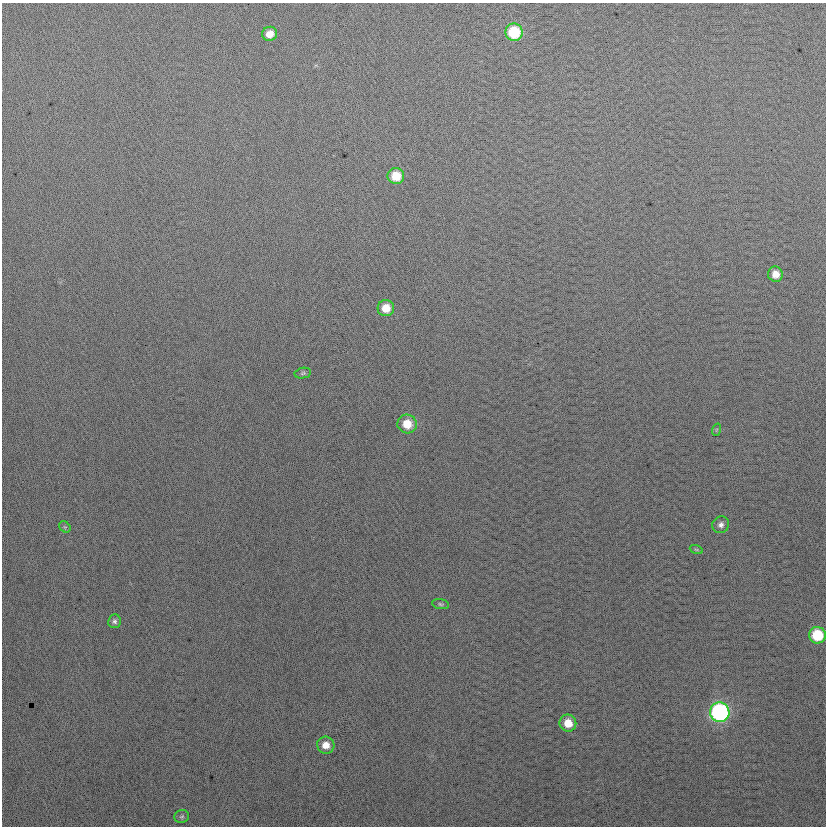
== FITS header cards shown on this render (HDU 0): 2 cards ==
NAXIS1  =                  824
NAXIS2  =                  824

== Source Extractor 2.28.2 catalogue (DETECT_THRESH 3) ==
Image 824 x 824 px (HDU 0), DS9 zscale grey, 1 PNG px = 1 image px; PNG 828 x 828 px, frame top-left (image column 1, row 824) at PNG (2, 3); each listed source drawn as its Kron ellipse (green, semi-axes under 4 px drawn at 4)
Background 18.3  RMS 14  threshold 41.3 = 3 sigma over >= 5 px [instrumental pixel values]
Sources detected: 18; all 18 listed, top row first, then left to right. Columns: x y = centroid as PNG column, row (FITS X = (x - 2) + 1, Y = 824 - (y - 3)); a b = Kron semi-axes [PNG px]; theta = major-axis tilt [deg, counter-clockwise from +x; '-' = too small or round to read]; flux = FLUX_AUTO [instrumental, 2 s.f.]
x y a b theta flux
514 32 9 8 - 44000
270 34 7 7 - 9000
396 176 8 8 - 19000
775 274 8 7 - 9400
386 308 8 8 - 15000
303 373 8 5 11 1800
407 424 10 9 - 17000
716 430 6 4 71 1100
721 525 9 8 - 3900
65 527 6 5 - 1500
696 549 7 4 -19 1300
440 604 9 5 -10 1900
114 621 7 6 - 2500
817 635 8 8 - 39000
720 712 10 9 - 200000
568 723 9 8 - 14000
326 745 8 8 - 9100
182 817 7 6 - 1900